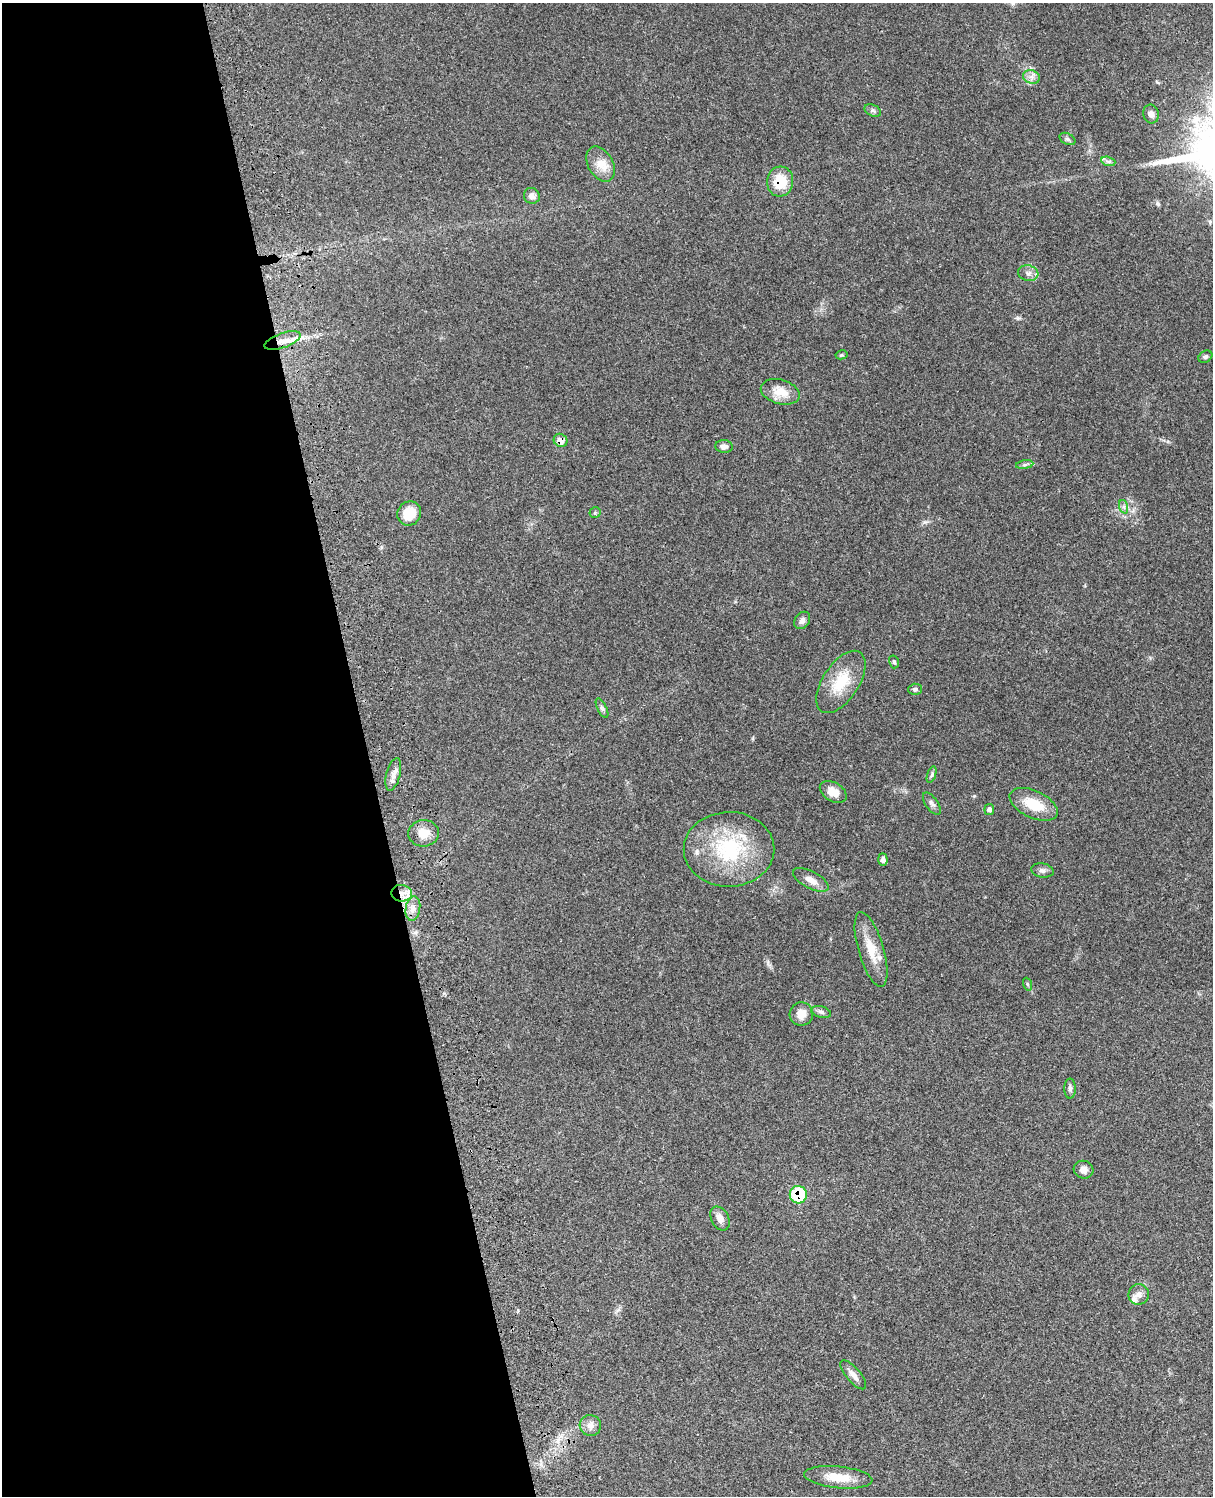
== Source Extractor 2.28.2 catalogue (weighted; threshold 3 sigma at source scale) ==
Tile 5 of 4 x 3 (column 1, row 2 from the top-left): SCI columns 122-1332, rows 1771-3264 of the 5090 x 4923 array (HDU 1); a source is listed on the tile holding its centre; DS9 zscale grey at full resolution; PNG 1215 x 1498 px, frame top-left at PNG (2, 3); each listed source drawn as its Kron ellipse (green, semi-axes under 4 px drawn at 4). Shown black and unused: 30% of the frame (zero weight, under 3 of 4 exposures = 6% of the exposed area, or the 3 px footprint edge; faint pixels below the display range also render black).
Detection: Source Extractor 2.28.2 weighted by HDU 2 'WHT'; one run over the whole footprint, this tile lists its part. Background 0.108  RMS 0.0065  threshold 0.0293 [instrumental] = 3 sigma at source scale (4.5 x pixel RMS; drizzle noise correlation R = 1.50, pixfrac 1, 0.05/0.05 arcsec/px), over >= 5 px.
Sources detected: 51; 2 inside a brighter listed object's ellipse — not listed separately; the other 49 listed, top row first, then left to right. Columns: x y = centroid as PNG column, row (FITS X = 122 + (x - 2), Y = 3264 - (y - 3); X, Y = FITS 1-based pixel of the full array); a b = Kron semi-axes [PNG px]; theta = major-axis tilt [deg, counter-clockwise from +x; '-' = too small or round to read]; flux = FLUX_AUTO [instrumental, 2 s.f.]
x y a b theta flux
1031 77 9 6 -19 2.9
873 111 9 5 -22 1.6
1151 114 9 8 - 3.2
1067 139 8 5 -27 1.5
1108 161 7 4 -18 1.6
601 164 19 12 -61 8.7
780 182 15 13 85 17
532 196 8 7 - 2.9
1028 273 10 8 -15 3.3
283 341 19 7 19 6.4
841 355 6 4 11 0.74
1205 357 7 5 32 1.4
780 392 20 12 -16 10
561 440 7 6 - 6.3
724 446 9 6 -5 2.6
1025 465 9 4 9 1.4
1124 507 7 4 -72 1.4
409 513 12 11 - 14
595 513 5 5 - 1.1
802 620 9 7 55 2.8
894 662 6 5 - 1.1
841 682 35 18 57 21
915 689 7 5 2 1.5
602 708 11 4 -64 1.5
393 774 17 7 76 3.9
932 775 8 3 71 1.2
833 792 14 9 -30 6.8
932 804 13 6 -55 2.3
1034 804 26 13 -25 18
989 809 5 5 - 2.4
424 833 15 13 5 9.1
729 849 45 37 0 58
883 859 6 4 -86 2.1
1042 870 11 7 -11 2.2
811 880 19 8 -28 5.3
402 893 10 8 -10 5.8
413 909 12 7 81 4.2
871 949 39 12 -73 15
1027 984 6 4 -71 0.92
821 1012 10 5 -16 1.9
801 1014 12 11 - 6.8
1070 1089 10 5 89 1.9
1084 1170 10 9 - 3.6
798 1195 9 8 - 27
720 1218 13 8 -62 4.7
1139 1294 10 10 - 3.6
853 1375 18 7 -49 3.9
590 1425 11 10 - 4.3
838 1477 34 11 -6 13
Overlapping masked pixels (flux is a lower limit): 5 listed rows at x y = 780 182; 283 341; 561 440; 402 893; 798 1195
Unlisted compact peaks at least as high as the median listed source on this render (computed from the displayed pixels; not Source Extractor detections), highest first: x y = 1018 318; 1158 204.